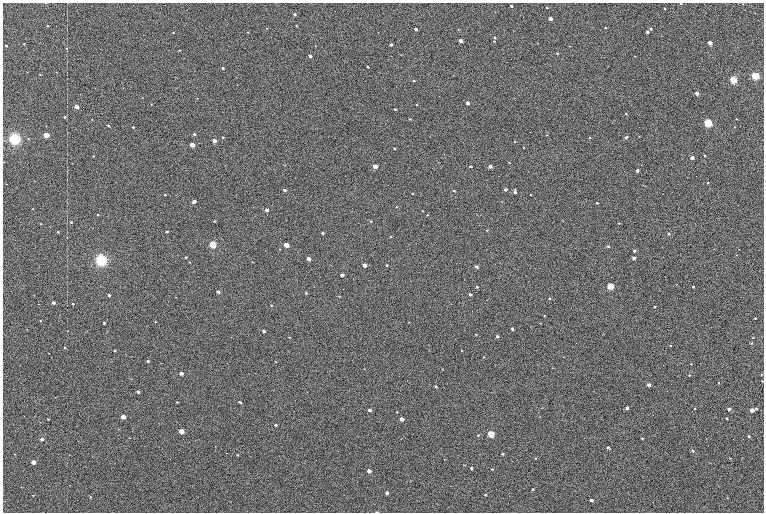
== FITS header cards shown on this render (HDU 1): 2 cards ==
NAXIS1  =                 1523
NAXIS2  =                 1020

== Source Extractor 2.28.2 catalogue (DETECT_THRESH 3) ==
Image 1523 x 1020 px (HDU 1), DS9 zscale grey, zoomed out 1/2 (1 PNG px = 2 x 2 image px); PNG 766 x 514 px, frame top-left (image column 2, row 1019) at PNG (3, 3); no overlay
Background 71.6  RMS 19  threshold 55.8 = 3 sigma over >= 5 px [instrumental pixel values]
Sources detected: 269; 43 cannot appear on this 1/2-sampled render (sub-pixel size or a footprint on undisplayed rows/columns) and are not listed; the other 226 listed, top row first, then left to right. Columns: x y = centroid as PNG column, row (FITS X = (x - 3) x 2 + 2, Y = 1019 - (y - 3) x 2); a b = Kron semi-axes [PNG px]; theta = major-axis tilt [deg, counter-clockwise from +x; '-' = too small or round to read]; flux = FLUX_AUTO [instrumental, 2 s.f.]
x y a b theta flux
46 3 3 1 - 2.3e+03
681 3 2 2 - 3.2e+03
511 6 2 2 - 5.4e+03
547 8 3 2 - 2.4e+03
664 9 2 2 - 4.1e+03
755 13 2 1 - 1.1e+03
295 14 3 2 - 6.8e+03
550 19 3 2 - 2.7e+04
48 26 2 2 - 4.0e+03
296 26 3 2 - 2.3e+03
267 28 3 2 - 1.5e+03
605 28 2 2 - 3.2e+03
416 29 3 2 - 1.5e+04
458 29 3 2 - 1.8e+03
650 29 2 2 - 7.9e+03
248 32 3 2 - 2.3e+03
647 32 2 2 - 1.1e+04
173 33 3 2 - 2.7e+03
494 37 3 2 - 3.7e+03
460 41 3 2 - 3.4e+04
494 41 3 2 - 1.9e+03
710 43 3 2 - 5.9e+04
24 44 2 2 - 4.9e+03
315 45 3 2 - 1.6e+03
391 45 3 2 - 9.6e+03
6 46 2 2 - 4.8e+03
569 46 3 2 - 1.6e+03
67 49 2 2 - 2.2e+03
179 50 3 2 - 2.6e+03
557 53 2 2 - 2.1e+03
310 56 3 2 - 1.8e+04
634 56 3 2 - 1.5e+03
368 67 2 2 - 4.6e+03
223 68 3 2 - 6.1e+03
27 72 2 2 - 1.3e+03
56 72 3 2 - 2.1e+03
40 74 2 2 - 3.0e+03
755 76 3 3 - 5.8e+05
414 80 3 2 - 4.0e+03
733 80 3 3 - 4.5e+05
697 93 3 2 - 2.3e+04
197 98 3 2 - 1.5e+03
467 103 3 3 - 1.8e+04
151 104 3 2 - 1.7e+03
416 105 3 2 - 3.5e+03
76 106 3 2 - 6.6e+04
395 109 3 2 - 5.0e+03
626 114 2 2 - 3.2e+03
65 117 2 2 - 4.9e+03
92 119 2 2 - 1.2e+03
410 119 3 2 - 2.1e+03
736 119 2 2 - 3.1e+03
708 123 4 3 - 6.0e+05
108 126 2 2 - 4.0e+03
133 127 2 2 - 4.8e+03
734 127 2 2 - 1.4e+03
194 134 3 2 - 7.7e+03
46 135 3 3 - 1.1e+05
546 135 3 2 - 2.4e+03
639 136 2 2 - 1.8e+03
223 137 3 2 - 3.3e+03
626 137 4 3 - 6.8e+03
28 138 3 2 - 2.2e+03
589 138 3 2 - 2.6e+03
15 139 3 3 - 2.2e+06
214 141 3 2 - 2.9e+04
515 142 3 2 - 2.1e+03
192 145 3 3 - 6.2e+04
394 148 3 2 - 4.3e+03
523 148 2 2 - 1.8e+03
93 156 2 2 - 2.1e+03
704 156 2 2 - 4.7e+03
692 158 3 2 - 3.5e+04
4 162 2 2 - 1.4e+03
509 162 3 2 - 2.2e+03
375 166 3 3 - 6.4e+04
471 166 3 2 - 3.8e+03
490 166 3 2 - 2.7e+04
637 170 3 2 - 1.3e+04
35 181 2 2 - 1.2e+03
707 183 2 2 - 2.6e+03
505 189 3 2 - 1.2e+04
285 190 3 2 - 1.2e+04
454 191 2 2 - 2.9e+03
515 192 3 3 - 1.4e+04
412 193 3 2 - 2.3e+03
165 195 3 2 - 3.0e+03
530 195 3 2 - 2.1e+03
194 202 4 3 - 1.5e+04
502 202 2 2 - 9.9e+02
597 203 3 2 - 5.3e+03
396 207 3 2 - 1.7e+03
33 209 2 2 - 2.3e+03
267 210 3 2 - 1.9e+04
423 211 3 2 - 2.2e+03
98 215 3 2 - 3.1e+03
427 215 3 2 - 2.7e+03
214 221 3 2 - 3.2e+03
371 221 4 3 - 3.1e+03
562 221 3 2 - 1.3e+03
71 222 2 2 - 5.4e+03
619 223 2 2 - 2.3e+03
41 224 3 3 - 2.4e+03
487 230 3 2 - 2.0e+03
167 231 3 2 - 5.5e+03
58 232 3 2 - 3.2e+03
323 233 3 2 - 5.1e+03
669 234 3 2 - 4.1e+03
391 236 3 2 - 1.9e+03
213 244 3 3 - 3.4e+05
286 245 3 3 - 8.8e+04
608 246 3 3 - 5.0e+03
280 249 3 2 - 1.9e+03
634 251 3 3 - 6.2e+03
737 255 2 2 - 1.9e+03
186 257 3 2 - 4.1e+03
634 258 3 2 - 1.3e+04
308 259 3 3 - 3.6e+04
101 260 4 3 - 2.5e+06
189 262 3 2 - 2.3e+03
252 262 3 2 - 1.7e+03
364 265 3 3 - 3.2e+04
386 265 3 3 - 3.7e+03
476 266 3 3 - 1.0e+04
342 275 3 3 - 1.5e+04
610 286 3 3 - 2.6e+05
477 287 3 2 - 3.5e+03
693 287 2 2 - 4.4e+03
218 292 3 2 - 1.5e+04
306 293 4 3 - 3.3e+03
470 294 3 2 - 9.3e+03
109 295 3 2 - 7.5e+03
339 297 3 2 - 2.1e+03
549 298 3 2 - 3.8e+03
487 300 3 2 - 1.2e+03
53 302 3 2 - 1.5e+04
73 304 3 2 - 5.4e+03
271 305 3 2 - 2.5e+03
654 306 2 2 - 3.9e+03
544 316 3 2 - 2.3e+03
755 318 3 2 - 5.1e+03
40 320 3 2 - 2.5e+03
155 322 3 2 - 2.1e+03
409 322 3 2 - 1.5e+03
104 323 3 2 - 6.6e+03
27 329 3 2 - 1.1e+03
512 329 3 2 - 9.2e+03
68 331 3 2 - 1.4e+03
107 331 3 2 - 1.3e+03
264 331 3 2 - 8.8e+03
476 334 3 2 - 1.9e+03
497 336 3 2 - 8.1e+03
289 338 3 2 - 1.9e+03
753 338 3 2 - 1.9e+03
751 343 3 2 - 3.0e+03
670 345 3 2 - 3.5e+03
65 348 3 2 - 2.9e+03
115 350 3 2 - 5.5e+03
462 350 3 2 - 1.5e+03
49 353 3 2 - 1.4e+03
484 357 3 2 - 2.8e+03
564 357 3 2 - 1.5e+03
148 361 3 3 - 6.1e+03
276 362 3 2 - 2.2e+03
161 363 3 2 - 1.1e+03
691 364 2 2 - 2.1e+03
552 368 2 2 - 1.4e+03
364 369 3 2 - 1.5e+03
442 369 2 2 - 1.8e+03
181 373 3 2 - 1.9e+04
761 374 2 2 - 2.5e+03
689 375 3 2 - 3.0e+03
131 379 3 2 - 1.2e+03
762 381 2 2 - 3.2e+03
718 383 2 2 - 2.0e+03
649 385 3 3 - 2.7e+04
436 387 3 2 - 4.3e+03
138 392 3 2 - 1.2e+04
55 397 2 2 - 1.5e+03
177 402 2 2 - 3.0e+03
240 402 3 2 - 6.0e+03
627 408 3 2 - 1.4e+04
756 408 3 3 - 3.8e+03
694 409 2 2 - 1.7e+03
728 409 3 2 - 2.4e+04
369 410 3 3 - 1.3e+04
752 410 3 3 - 6.1e+04
397 412 3 2 - 3.0e+03
123 417 3 3 - 4.9e+04
727 418 3 2 - 4.3e+03
48 419 3 2 - 2.6e+03
402 419 3 3 - 3.7e+04
40 422 2 1 - 1.1e+03
275 425 3 3 - 6.7e+03
181 431 3 3 - 7.9e+04
491 434 3 3 - 2.6e+05
478 435 3 3 - 3.3e+03
749 436 2 2 - 6.8e+03
130 438 2 1 - 1.5e+03
642 438 2 2 - 3.2e+03
42 439 3 2 - 1.5e+04
215 446 2 1 - 2.4e+03
608 447 4 2 - 8.5e+03
693 451 2 2 - 1.0e+04
227 453 2 1 - 6.0e+03
15 454 2 2 - 1.2e+03
502 454 3 3 - 4.8e+03
238 455 3 3 - 3.2e+03
535 458 3 2 - 2.0e+03
730 458 2 1 - 2.2e+03
445 459 3 2 - 1.4e+03
33 462 3 3 - 5.0e+04
464 465 4 2 - 1.6e+03
471 468 3 2 - 6.1e+03
492 469 3 3 - 3.2e+03
369 471 3 3 - 2.6e+04
70 485 2 1 - 1.1e+03
21 487 2 2 - 1.3e+03
533 489 3 2 - 5.6e+03
387 493 3 3 - 1.3e+04
33 495 3 2 - 1.8e+03
485 495 3 2 - 3.6e+03
90 497 3 2 - 2.4e+03
591 500 3 2 - 1.2e+04
653 502 3 2 - 9.3e+02
377 512 4 1 - 2.5e+03
At the frame edge (FLAGS 8, measured only in part): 3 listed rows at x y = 46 3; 681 3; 377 512
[43 sub-pixel or undisplayed-footprint detections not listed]

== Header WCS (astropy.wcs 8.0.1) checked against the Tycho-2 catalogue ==
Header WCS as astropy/WCSLIB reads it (CRVAL/CRPIX/CD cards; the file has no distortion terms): RA---TAN/DEC--TAN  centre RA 05:23:30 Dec -01:11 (80.87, -1.18 deg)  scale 1.15 arcsec/px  FOV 29.1' x 19.5'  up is +88 deg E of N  parity flipped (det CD > 0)
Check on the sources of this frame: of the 60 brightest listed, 9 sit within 3.4 arcsec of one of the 15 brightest Tycho-2 stars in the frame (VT <= 11.82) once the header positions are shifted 0.37 arcsec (0.26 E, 0.27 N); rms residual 1.23 arcsec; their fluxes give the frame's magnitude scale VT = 24.30 - 2.5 log10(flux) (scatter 0.24 mag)
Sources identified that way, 8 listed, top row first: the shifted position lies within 3.4 arcsec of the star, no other Tycho-2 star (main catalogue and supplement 1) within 6.8 arcsec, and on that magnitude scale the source's flux lands within +1.5 / -3 mag of the star's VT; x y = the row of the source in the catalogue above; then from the Tycho-2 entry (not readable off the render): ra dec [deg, ICRS J2000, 3 dp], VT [Tycho-2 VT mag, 2 dp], TYC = Tycho-2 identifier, HIP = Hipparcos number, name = IAU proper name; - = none
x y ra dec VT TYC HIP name
755 76 80.996 -1.415 9.95 4753-1018-1 - -
733 80 80.993 -1.402 10.12 4753-1097-1 - -
15 139 80.943 -0.946 8.91 4753-387-1 - -
213 244 80.879 -1.073 10.48 4753-1534-1 - -
101 260 80.867 -1.002 7.84 4753-1205-1 25199 -
610 286 80.860 -1.327 11.24 4753-1591-1 - -
181 431 80.760 -1.057 11.82 4753-1463-1 - -
491 434 80.764 -1.254 10.69 4753-1358-1 - -